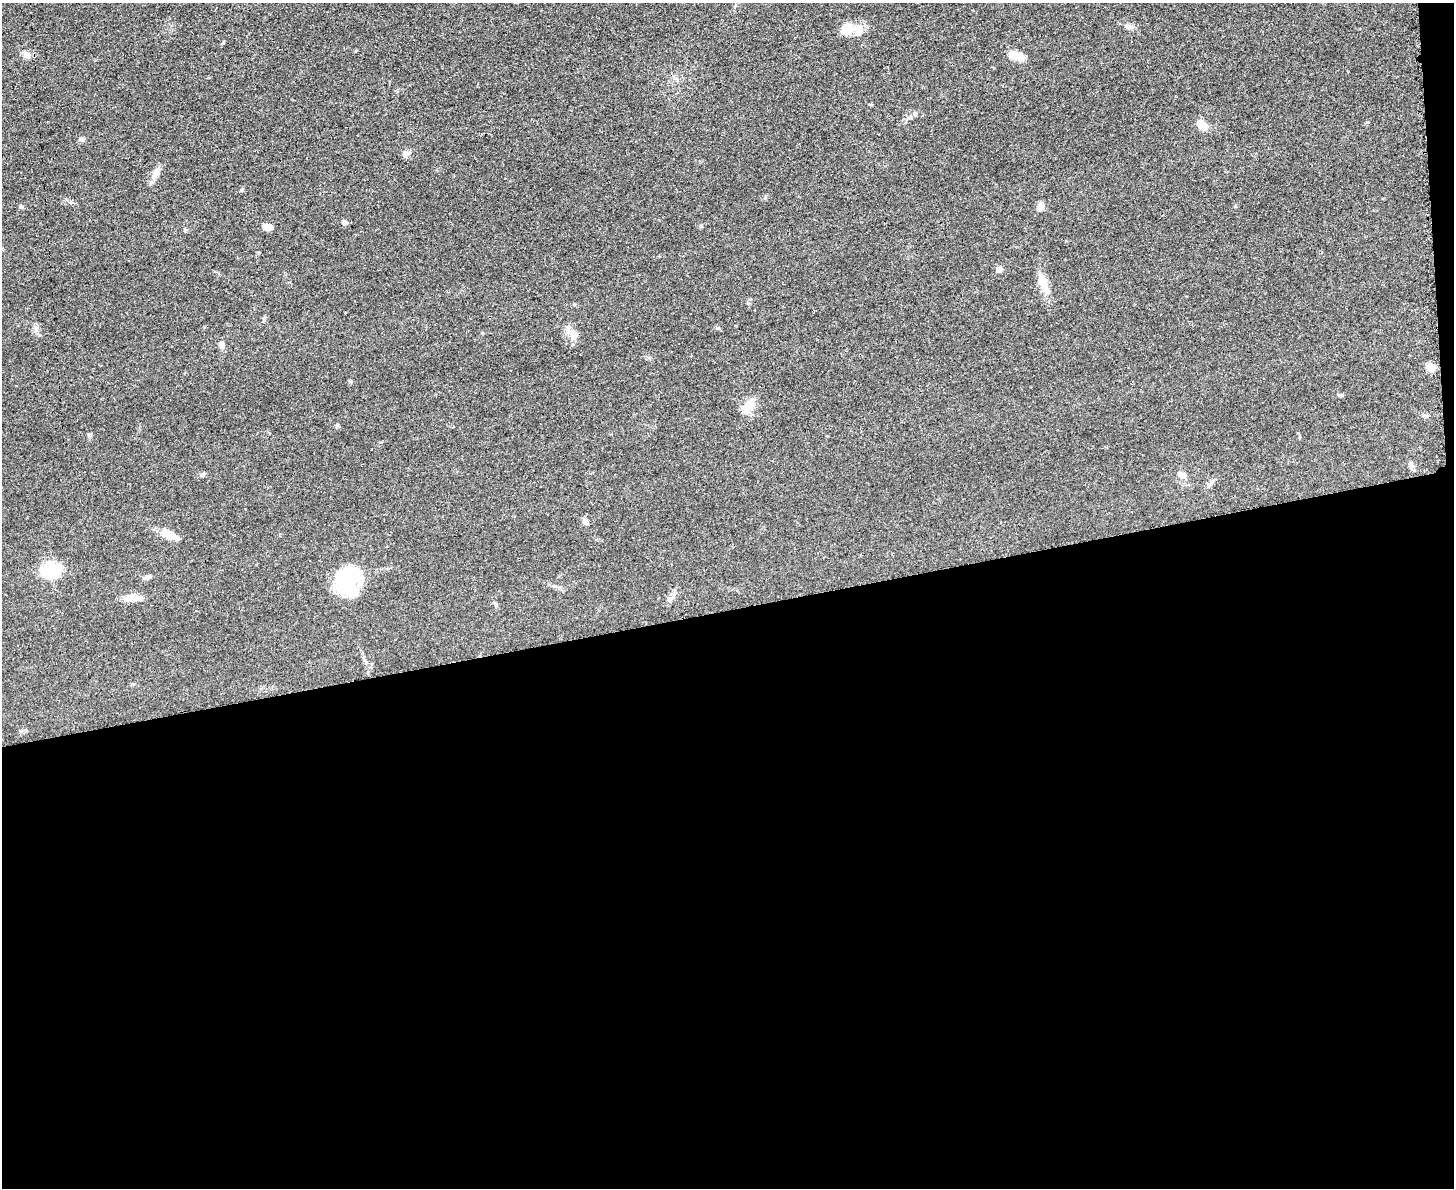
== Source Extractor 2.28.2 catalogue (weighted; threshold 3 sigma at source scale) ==
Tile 12 of 3 x 4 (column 3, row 4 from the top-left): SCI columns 3044-4495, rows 12-1197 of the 4749 x 4766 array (HDU 1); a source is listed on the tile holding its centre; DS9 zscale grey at full resolution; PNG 1456 x 1190 px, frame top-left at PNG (2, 3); no overlay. Shown black and unused: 49% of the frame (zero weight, under 3 of 4 exposures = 2% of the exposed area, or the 3 px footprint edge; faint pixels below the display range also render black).
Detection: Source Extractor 2.28.2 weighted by HDU 2 'WHT'; one run over the whole footprint, this tile lists its part. Background 0.0456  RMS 0.0053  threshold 0.0238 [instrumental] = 3 sigma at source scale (4.5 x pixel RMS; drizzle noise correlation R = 1.50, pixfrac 1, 0.05/0.05 arcsec/px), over >= 5 px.
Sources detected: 42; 4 inside a brighter object's white glare — not listed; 2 inside a brighter listed object's ellipse — not listed separately; the other 36 listed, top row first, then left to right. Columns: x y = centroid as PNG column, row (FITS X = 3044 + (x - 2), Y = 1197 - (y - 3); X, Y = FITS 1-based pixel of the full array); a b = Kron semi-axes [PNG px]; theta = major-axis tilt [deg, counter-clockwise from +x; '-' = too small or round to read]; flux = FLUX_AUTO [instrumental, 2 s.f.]
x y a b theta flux
1129 27 11 7 -20 2.1
858 30 29 13 3 6.8
26 55 10 8 -42 2.7
1017 55 17 8 -17 5.9
915 114 7 5 90 0.99
1203 126 11 7 -40 8.2
82 139 7 6 - 1.4
406 153 9 6 75 1.7
156 173 17 9 64 3.6
20 206 6 4 -71 0.67
1041 206 8 6 61 3.6
344 222 6 5 - 1.5
268 227 10 6 -4 3.3
999 269 5 5 - 3.9
1043 284 23 11 -65 7
36 329 9 6 -90 1.9
574 336 11 9 -61 3.4
221 344 10 8 -75 2
1431 367 5 5 - 16
350 381 6 3 17 0.54
1341 395 6 5 - 0.78
748 405 16 11 46 7
337 426 6 4 71 0.77
89 436 6 5 - 0.86
1411 466 10 6 -58 1.6
203 474 6 5 - 1.3
1182 475 10 7 -24 2.8
1211 483 10 5 45 1.4
586 522 8 6 -55 1.8
169 535 18 8 -22 8.1
51 570 16 12 9 28
148 577 9 5 15 1.4
349 577 34 23 70 24
132 598 24 7 3 5
670 599 8 5 45 1.3
496 605 6 5 - 0.77
Unlisted compact peaks at least as high as the median listed source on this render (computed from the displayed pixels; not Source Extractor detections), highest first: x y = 701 226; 765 198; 242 189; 223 43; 264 319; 482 333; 717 328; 1235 206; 185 230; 1367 122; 259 252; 748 303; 649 358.